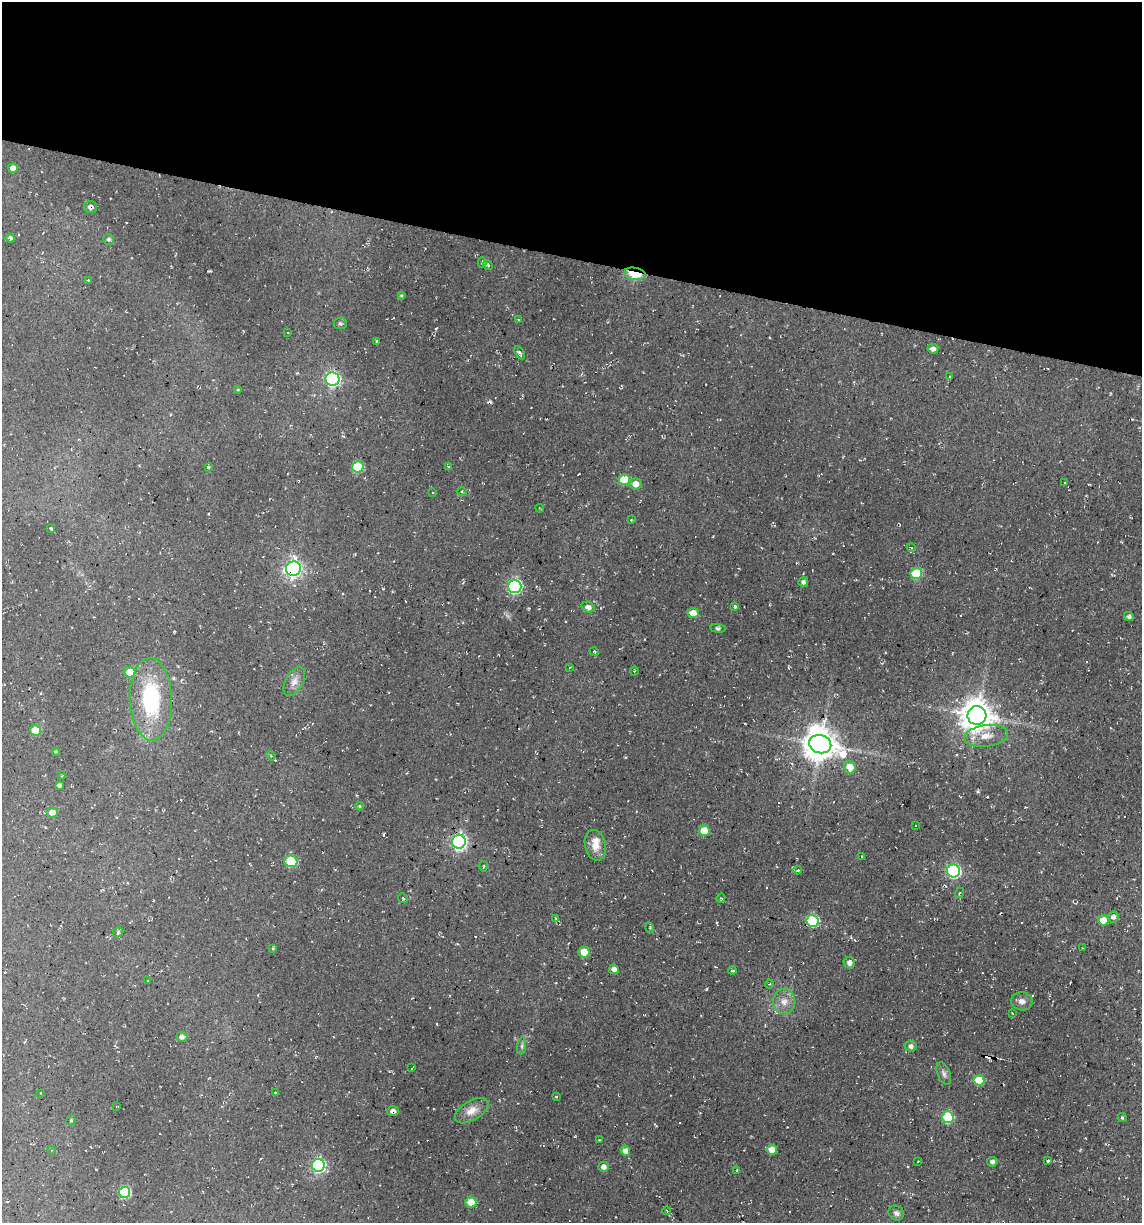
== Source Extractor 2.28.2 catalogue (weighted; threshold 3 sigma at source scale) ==
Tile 2 of 4 x 4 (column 2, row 1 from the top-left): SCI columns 1372-2511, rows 3664-4884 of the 4904 x 4884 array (HDU 1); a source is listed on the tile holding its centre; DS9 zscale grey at full resolution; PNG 1144 x 1225 px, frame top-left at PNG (2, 2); each listed source drawn as its Kron ellipse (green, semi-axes under 4 px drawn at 4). Shown black and unused: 21% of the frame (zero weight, under 2 of 3 exposures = <1% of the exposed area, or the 3 px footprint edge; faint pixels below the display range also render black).
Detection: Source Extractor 2.28.2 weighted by HDU 2 'WHT'; one run over the whole footprint, this tile lists its part. Background 0.136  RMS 0.014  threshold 0.0627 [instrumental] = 3 sigma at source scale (4.5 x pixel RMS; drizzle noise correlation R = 1.50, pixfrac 1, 0.05/0.05 arcsec/px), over >= 5 px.
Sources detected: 130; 1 inside a brighter object's white glare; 14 cosmic-ray / hot-pixel residue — neither listed nor drawn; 1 inside a brighter listed object's ellipse — not listed separately; the other 114 listed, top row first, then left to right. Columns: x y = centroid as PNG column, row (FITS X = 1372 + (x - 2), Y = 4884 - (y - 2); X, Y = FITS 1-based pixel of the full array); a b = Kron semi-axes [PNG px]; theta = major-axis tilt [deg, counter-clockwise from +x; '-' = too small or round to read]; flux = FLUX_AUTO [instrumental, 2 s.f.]
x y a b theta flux
13 168 5 4 - 8.6
90 207 6 6 - 3.7
10 238 4 4 - 3.4
109 239 5 5 - 3
482 262 5 4 - 1.9
488 265 5 4 - 1.7
635 274 11 6 -8 51
88 280 2 2 - 0.86
401 295 4 4 - 1.6
518 320 3 2 - 1.2
340 323 6 6 - 3
288 332 3 3 - 5.1
376 341 3 3 - 1.6
933 349 5 4 - 5.1
520 353 7 4 -58 3.3
949 377 3 3 - 1.3
333 379 7 6 - 310
238 390 4 3 - 1.2
449 466 4 3 - 1.9
208 467 3 3 - 2.1
358 467 6 5 - 59
624 480 5 5 - 49
1065 483 3 2 - 1.3
635 484 6 5 - 12
462 492 5 3 - 1.3
433 493 3 2 - 0.97
540 508 4 2 - 0.91
631 520 3 3 - 1.1
51 528 4 3 - 2.7
911 547 4 3 - 1.2
293 569 7 7 - 450
916 573 6 5 - 64
803 582 5 4 - 4.2
515 586 6 6 - 280
735 606 4 3 - 2.9
588 607 7 5 -15 6.9
693 613 5 5 - 13
1129 617 5 4 - 4.1
718 628 7 3 -7 2.8
594 652 5 3 - 1.7
570 667 4 3 - 1
634 671 4 3 - 1
130 672 5 5 - 26
294 682 16 8 62 11
151 699 41 21 -88 130
977 715 9 9 - 2500
35 730 5 5 - 31
986 736 22 10 7 20
820 744 11 9 -14 2400
56 751 4 4 - 1.9
271 756 4 3 - 1.5
850 767 6 5 - 22
62 776 2 2 - 1.2
59 785 4 4 - 3.6
359 806 4 4 - 1.6
52 812 6 5 - 10
915 825 2 2 - 1.3
704 831 5 5 - 26
459 842 7 7 - 380
595 845 16 10 -77 16
862 856 3 2 - 1.2
291 861 7 5 -15 61
483 866 5 2 - 1.6
798 870 4 2 - 3.9
953 871 6 6 - 210
959 893 5 3 - 1.2
403 898 5 4 - 1.8
721 898 5 4 - 1.4
1113 917 5 5 - 5.6
556 919 4 4 - 1.6
1103 920 5 5 - 22
812 921 6 6 - 120
650 928 5 3 - 1.6
118 932 6 4 48 2
273 948 4 3 - 1.7
1083 948 3 3 - 1.4
584 952 5 5 - 27
849 963 6 5 - 7.3
614 969 5 4 - 7
732 970 4 3 - 2.6
148 981 3 3 - 1.3
769 984 4 4 - 1.4
1022 1001 11 9 -9 7.8
784 1002 12 11 - 12
1012 1013 3 2 - 0.94
182 1037 5 5 - 4.3
522 1046 9 4 82 2.9
911 1046 6 5 - 5.9
412 1068 4 2 - 1.4
944 1073 12 6 -68 5.3
979 1080 5 5 - 42
40 1093 3 2 - 0.79
275 1093 3 2 - 1.2
556 1096 3 2 - 1.1
117 1107 4 2 - 1.5
393 1111 6 5 - 4.6
472 1111 19 9 31 16
948 1117 6 5 - 84
1122 1118 4 4 - 1.8
71 1120 5 4 - 2.2
599 1140 3 2 - 1.5
51 1150 4 3 - 1
772 1150 5 5 - 23
625 1151 5 4 - 8.9
918 1161 3 2 - 0.76
1048 1161 4 3 - 2
992 1162 5 5 - 4.3
318 1165 6 6 - 230
603 1167 5 5 - 5.9
737 1170 3 3 - 1.4
124 1192 5 5 - 100
471 1202 5 5 - 22
667 1211 4 3 - 1.2
896 1213 8 7 - 4.5
Overlapping masked pixels (flux is a lower limit): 5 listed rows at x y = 90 207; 635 274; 293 569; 151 699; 393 1111